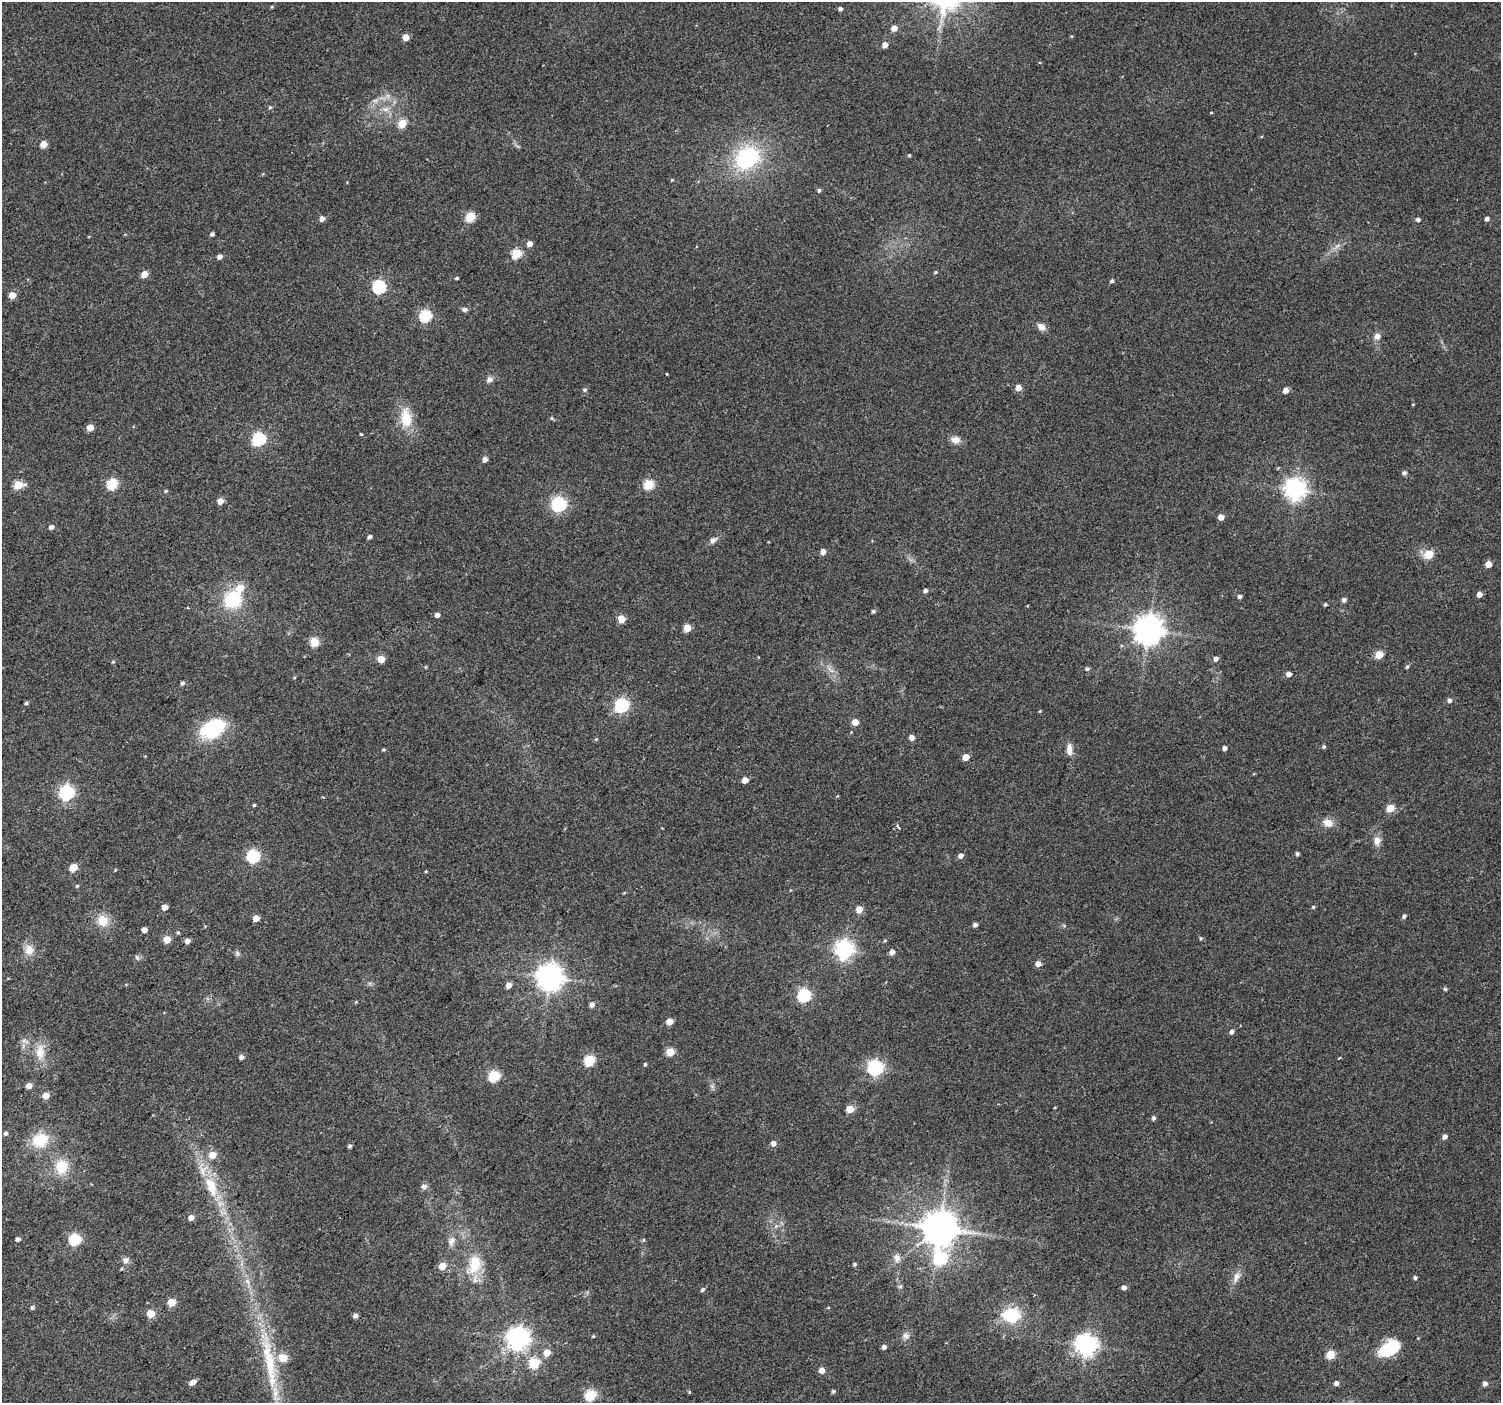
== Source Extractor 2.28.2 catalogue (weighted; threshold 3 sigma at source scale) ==
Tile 7 of 4 x 4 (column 3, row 2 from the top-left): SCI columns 3001-4499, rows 3007-4407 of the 5997 x 5948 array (HDU 1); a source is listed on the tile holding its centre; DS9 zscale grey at full resolution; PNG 1503 x 1405 px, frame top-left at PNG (2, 2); no overlay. Shown black and unused: <1% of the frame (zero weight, under 2 of 3 exposures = <1% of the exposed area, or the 3 px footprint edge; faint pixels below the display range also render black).
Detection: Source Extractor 2.28.2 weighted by HDU 2 'WHT'; one run over the whole footprint, this tile lists its part. Background 0.0622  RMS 0.0073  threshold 0.0327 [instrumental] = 3 sigma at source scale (4.5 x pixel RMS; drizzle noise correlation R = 1.50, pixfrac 1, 0.0396/0.0396 arcsec/px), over >= 5 px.
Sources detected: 197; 2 inside a brighter listed object's ellipse — not listed separately; the other 195 listed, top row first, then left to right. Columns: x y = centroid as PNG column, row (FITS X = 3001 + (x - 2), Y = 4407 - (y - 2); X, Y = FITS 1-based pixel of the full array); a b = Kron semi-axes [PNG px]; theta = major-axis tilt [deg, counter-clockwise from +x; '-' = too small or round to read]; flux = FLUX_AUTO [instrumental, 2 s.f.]
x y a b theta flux
840 9 4 4 - 2.2
894 28 5 4 - 6.8
1071 36 4 3 - 0.55
406 37 4 4 - 10
885 45 5 4 - 5.5
270 107 5 5 - 1
385 109 11 7 7 4.1
1211 112 4 3 - 0.54
402 123 5 5 - 19
43 144 5 5 - 11
909 155 4 4 - 0.89
747 158 32 26 40 64
672 180 4 3 - 0.69
819 190 5 4 - 1.3
470 217 5 5 - 38
322 219 5 4 - 4.1
1487 219 4 4 - 2.6
1418 220 4 4 - 2.5
212 234 4 4 - 1.8
530 244 5 4 - 5.2
1337 246 9 4 45 2.2
516 253 5 5 - 41
220 257 5 4 - 3.5
936 272 5 4 - 1
144 274 5 5 - 9.3
457 278 4 3 - 1.1
1112 281 4 4 - 1.5
379 287 6 6 - 96
12 295 5 5 - 11
464 309 7 6 - 1.9
425 316 6 5 - 71
1041 327 10 7 -37 4.8
1377 336 7 7 - 4.2
667 374 3 3 - 2.4
489 379 10 8 32 3
1018 388 5 5 - 7.5
585 390 5 5 - 1.4
1286 390 5 4 - 5.4
406 418 25 13 -84 19
551 418 5 4 - 0.88
90 427 5 4 - 9.7
361 434 4 3 - 1.2
259 439 6 6 - 97
955 440 11 8 -15 5.5
485 459 5 4 - 4
1404 473 5 5 - 2
112 484 6 5 - 49
18 485 6 5 - 29
649 485 5 5 - 43
1295 489 7 7 - 510
166 491 5 4 - 1.1
220 501 5 4 - 7.6
559 504 6 6 - 150
1221 517 4 4 - 7
51 527 4 4 - 3.1
370 536 5 4 - 2.1
713 540 10 6 31 3.2
823 552 5 5 - 4.5
1429 554 5 5 - 24
1488 564 5 5 - 8.9
925 591 5 4 - 2.1
1479 594 4 4 - 4.9
1239 596 4 4 - 2.1
233 600 23 21 48 35
1344 600 5 4 - 2.6
1325 605 4 4 - 1.1
188 608 4 2 - 0.57
873 611 4 4 - 1.4
437 615 4 4 - 3.6
621 619 5 5 - 16
687 628 5 5 - 14
1148 630 9 9 - 1000
314 642 5 5 - 28
1379 655 5 5 - 18
381 659 5 5 - 15
1216 659 5 5 - 3.4
113 662 5 3 - 0.79
1407 667 6 4 62 1.2
1087 669 5 4 - 1.6
831 670 13 4 -39 3.4
1289 674 4 4 - 4.6
182 683 4 4 - 1.6
1450 700 5 5 - 2.3
26 703 4 4 - 1.2
622 705 6 6 - 120
1040 711 5 3 - 0.6
855 722 5 5 - 7.7
213 729 21 14 31 65
912 738 5 4 - 4.8
596 739 4 4 - 0.74
1324 746 5 5 - 1.2
1225 748 4 4 - 2.7
1069 749 17 7 -89 5
384 750 4 4 - 0.91
966 757 5 5 - 8.9
745 780 5 4 - 6.9
67 793 6 6 - 160
254 805 4 4 - 0.84
1390 808 5 5 - 19
1328 823 14 11 -13 6.4
898 827 4 3 - 8.9
1377 841 11 8 86 5.4
1297 854 4 4 - 1.4
253 856 6 6 - 100
960 856 5 5 - 3.5
73 867 5 5 - 16
115 870 5 3 - 0.54
426 871 4 3 - 0.64
77 886 5 4 - 0.81
165 907 4 4 - 6.2
1313 907 4 4 - 0.96
859 909 5 5 - 9.2
1404 916 5 4 - 1.6
256 918 4 4 - 8.4
103 921 13 12 - 12
975 925 4 4 - 2.4
144 930 4 4 - 5.4
178 932 5 4 - 1.1
1201 938 5 4 - 1
167 939 5 5 - 14
885 940 5 3 - 0.74
187 941 5 4 - 4.6
844 949 7 7 - 340
29 950 14 13 - 7.9
892 952 5 5 - 3.6
237 953 7 4 -71 1.4
137 957 7 5 -72 1.7
1038 964 5 4 - 5.8
550 977 8 8 - 830
508 985 5 5 - 5.3
1445 989 5 4 - 1.1
804 995 6 6 - 96
592 1005 5 5 - 3.2
670 1021 5 4 - 11
1231 1032 5 5 - 2.4
24 1041 12 6 -19 3.2
40 1052 25 12 86 12
670 1052 5 5 - 19
241 1057 5 4 - 3.1
589 1060 6 5 - 51
645 1064 4 3 - 1.1
875 1068 6 6 - 190
494 1076 6 5 - 60
29 1086 5 4 - 5.6
46 1095 5 5 - 11
850 1109 5 5 - 16
1154 1118 4 4 - 2
6 1133 5 4 - 1.9
1444 1137 5 5 - 2.7
40 1140 19 16 26 23
773 1143 5 5 - 3.8
350 1146 4 4 - 1.4
212 1155 5 5 - 11
62 1167 18 15 82 18
211 1186 34 15 -68 27
424 1187 6 6 - 3.4
191 1218 5 5 - 4.7
940 1228 10 9 - 1900
18 1239 4 4 - 2.7
75 1239 6 5 - 70
644 1240 5 3 - 0.77
451 1241 13 9 69 5.1
896 1258 13 8 -78 4.1
941 1258 7 7 - 92
126 1260 9 8 - 3.2
475 1264 25 16 72 23
854 1264 4 4 - 1.2
442 1266 5 5 - 10
1236 1277 15 7 68 5.2
1415 1278 4 4 - 1.5
900 1286 6 5 - 1.3
1124 1287 4 4 - 3.2
702 1290 5 5 - 1.5
172 1302 5 5 - 22
32 1307 5 5 - 1.6
151 1314 5 5 - 21
1011 1315 18 14 1 31
356 1316 5 5 - 2.9
593 1336 4 3 - 0.63
906 1336 10 8 -48 3.4
518 1338 8 8 - 500
1086 1345 7 7 - 490
884 1347 4 4 - 3.1
1389 1348 19 12 32 41
547 1353 5 5 - 11
1330 1355 5 5 - 24
269 1362 76 15 -80 52
534 1363 6 5 - 52
822 1370 5 5 - 6
193 1382 5 4 - 5.5
1336 1383 4 4 - 2.8
1485 1383 5 5 - 3
833 1391 5 4 - 1.4
689 1392 5 3 - 0.69
590 1395 5 5 - 63
Isophote crosses this tile's border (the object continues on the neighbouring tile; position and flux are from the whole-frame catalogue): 1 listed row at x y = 269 1362